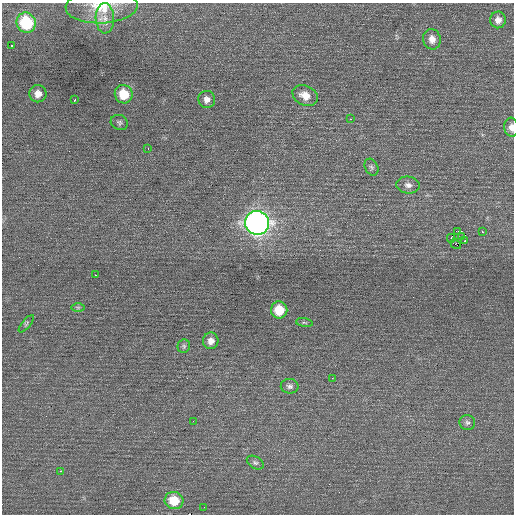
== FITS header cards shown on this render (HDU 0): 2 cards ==
NAXIS1  =                  512 / Axis length
NAXIS2  =                  512 / Axis length

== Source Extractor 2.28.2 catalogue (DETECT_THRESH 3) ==
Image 512 x 512 px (HDU 0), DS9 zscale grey, 1 PNG px = 1 image px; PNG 516 x 516 px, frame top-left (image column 1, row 512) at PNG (2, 3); each listed source drawn as its Kron ellipse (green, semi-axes under 4 px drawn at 4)
Background 0.206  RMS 0.82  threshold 2.47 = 3 sigma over >= 5 px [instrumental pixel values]
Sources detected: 39; all 39 listed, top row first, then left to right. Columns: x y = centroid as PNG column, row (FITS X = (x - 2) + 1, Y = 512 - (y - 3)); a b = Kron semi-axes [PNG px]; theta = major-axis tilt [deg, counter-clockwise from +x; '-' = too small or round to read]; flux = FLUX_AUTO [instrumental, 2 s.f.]
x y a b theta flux
102 7 36 17 2 1800
105 18 15 9 -88 560
498 20 8 7 - 340
26 23 10 9 - 3400
432 39 10 8 -76 410
12 46 3 2 - 130
38 94 8 8 - 390
124 94 9 8 - 1400
305 96 13 10 -28 660
75 100 4 3 - 330
207 100 8 8 - 310
350 119 3 2 - 190
119 122 9 7 -24 150
511 127 9 7 -84 320
148 148 3 2 - 41
371 167 9 6 -63 150
408 185 12 8 -6 290
257 223 12 11 - 29000
458 231 3 2 - 320
483 232 3 3 - 460
461 236 3 3 - 43
451 238 4 3 - 710
465 241 3 2 - 74
456 244 6 3 -38 83
95 275 2 2 - 280
78 307 6 4 0 83
279 310 8 8 - 1300
304 323 8 4 -9 88
26 324 11 4 50 110
211 341 8 7 - 350
184 346 7 6 - 120
332 378 2 2 - 190
290 386 9 7 -8 190
193 421 3 2 - 38
467 422 8 7 - 160
255 463 9 6 -30 150
60 471 3 2 - 610
174 500 9 8 - 1300
204 507 2 2 - 25
At the frame edge (FLAGS 8, measured only in part): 2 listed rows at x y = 102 7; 511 127